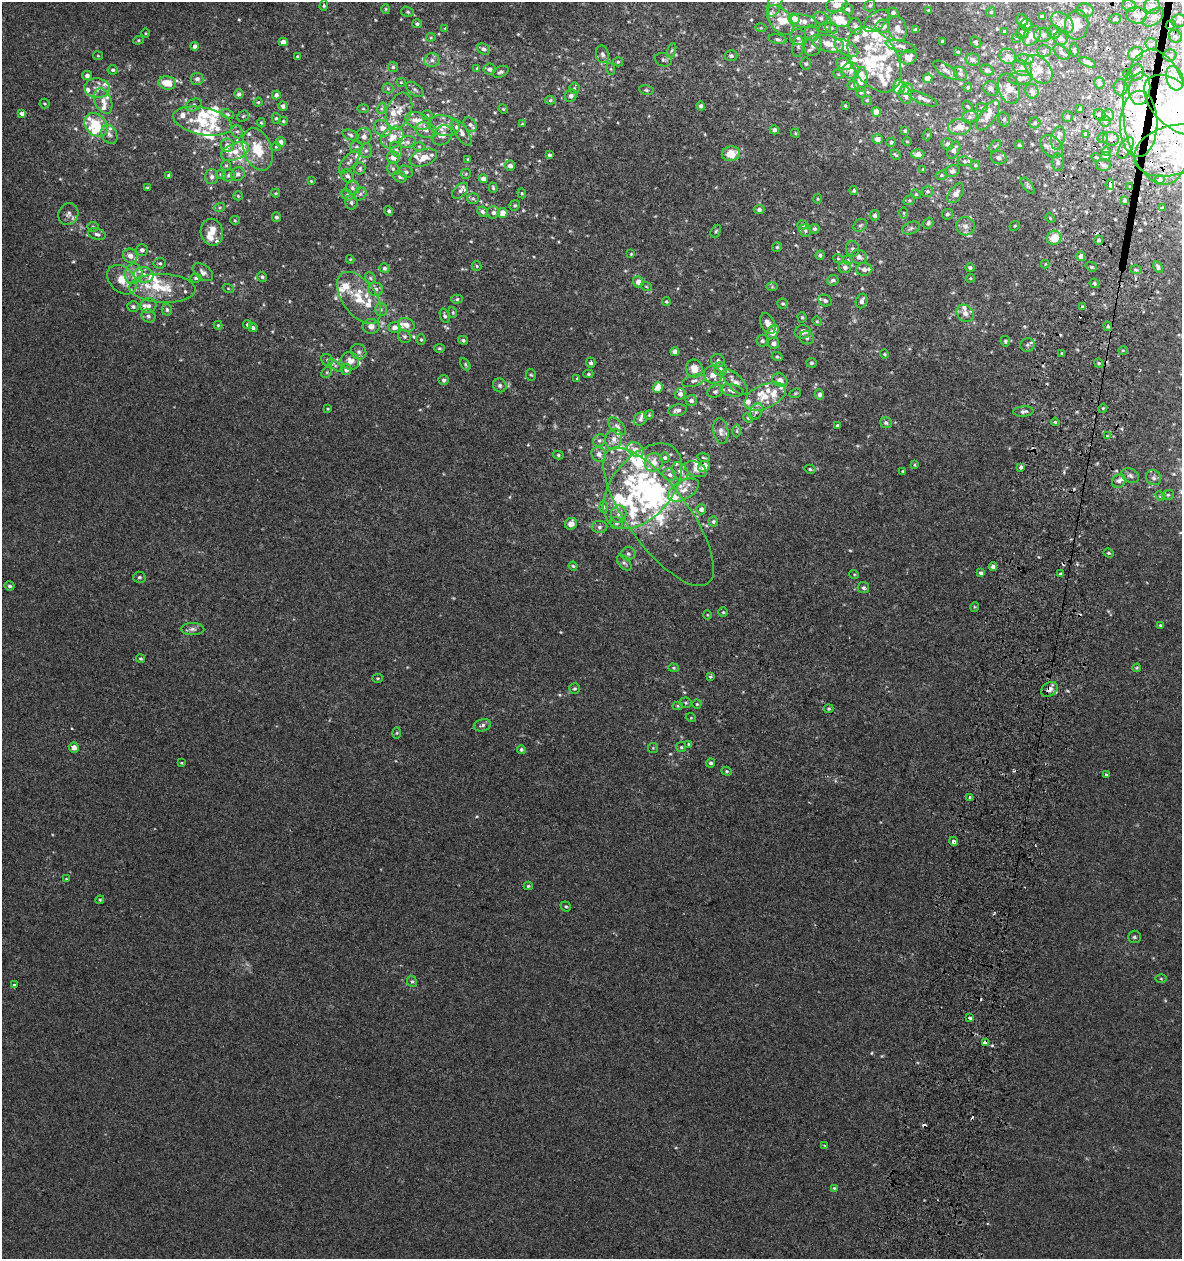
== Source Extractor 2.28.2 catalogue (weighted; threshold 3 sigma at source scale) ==
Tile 10 of 4 x 4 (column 2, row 3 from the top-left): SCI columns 1512-2691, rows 1300-2556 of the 5318 x 5112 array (HDU 1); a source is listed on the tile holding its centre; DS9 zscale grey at full resolution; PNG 1184 x 1261 px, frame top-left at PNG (2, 2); each listed source drawn as its Kron ellipse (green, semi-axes under 4 px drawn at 4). Shown black and unused: <1% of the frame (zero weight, under 2 of 3 exposures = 3% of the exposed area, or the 3 px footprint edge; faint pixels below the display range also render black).
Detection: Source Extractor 2.28.2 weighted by HDU 2 'WHT'; one run over the whole footprint, this tile lists its part. Background 0.00179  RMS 0.0054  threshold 0.0245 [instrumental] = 3 sigma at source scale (4.5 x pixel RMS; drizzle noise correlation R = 1.50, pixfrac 1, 0.0396/0.0396 arcsec/px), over >= 5 px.
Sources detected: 670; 1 too faint to see at this stretch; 5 inside a brighter object's white glare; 11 cosmic-ray / hot-pixel residue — neither listed nor drawn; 131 inside a brighter listed object's ellipse — not listed separately; of the other 522, all 500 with FLUX_AUTO >= 0.47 (the completeness limit of this list) listed and drawn (22 fainter detections not listed), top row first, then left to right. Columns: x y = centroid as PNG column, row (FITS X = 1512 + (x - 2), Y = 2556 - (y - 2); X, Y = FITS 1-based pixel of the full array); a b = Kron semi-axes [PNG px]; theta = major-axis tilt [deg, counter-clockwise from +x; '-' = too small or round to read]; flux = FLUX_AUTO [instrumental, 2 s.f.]
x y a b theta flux
775 2 15 6 76 3.2
837 5 11 7 13 5
870 5 6 5 - 0.95
324 6 5 4 - 0.74
1129 6 7 5 -23 1.4
1152 6 8 7 - 3.5
386 9 4 4 - 0.61
847 9 6 5 - 1.1
929 10 3 2 - 0.55
1085 10 8 7 - 2.2
408 12 6 5 - 0.98
991 12 5 4 - 0.68
893 13 5 5 - 1.4
1137 15 10 8 -12 3.9
1042 17 4 3 - 1.6
1154 17 12 7 39 3.2
821 18 7 6 - 1.2
794 19 5 5 - 6
840 19 10 8 -15 9.3
1115 19 6 5 - 1.1
780 20 17 10 -53 7.1
1022 20 6 5 - 1.4
803 21 14 6 -11 3.6
876 21 14 8 39 4.2
1179 21 7 6 - 1.6
1062 23 13 8 -38 3.9
417 24 5 4 - 0.94
1027 25 6 5 - 1.6
1077 25 15 11 82 7
1171 25 5 4 - 1
855 26 8 6 -66 2
883 26 7 6 - 3.3
825 27 6 5 - 1.2
445 28 4 4 - 0.52
761 28 5 3 - 0.52
831 28 6 5 - 1
897 29 13 9 -76 3.5
915 30 4 3 - 1.3
1004 31 4 3 - 0.56
1054 32 6 6 - 1.7
145 33 4 3 - 0.48
812 33 8 7 - 1.8
1022 33 6 6 - 1.8
1043 35 8 7 - 2.5
1032 36 11 7 51 6.5
1175 36 7 6 - 1.4
431 37 4 4 - 0.59
798 37 8 7 - 2.6
1017 38 5 4 - 0.75
1061 38 7 6 - 2.4
777 39 9 4 -9 1.2
138 40 5 4 - 0.68
942 41 3 2 - 0.47
283 42 4 4 - 3.8
976 42 6 4 -45 0.76
828 44 16 8 -11 6.5
1151 44 6 6 - 1.3
195 46 4 4 - 2.1
798 46 11 6 82 1.6
813 46 11 8 64 2.8
901 46 16 5 -13 2
846 48 13 7 -31 3.8
484 49 7 5 -29 1.8
672 50 8 3 71 0.92
1074 50 7 4 -88 0.9
1044 51 7 6 - 1.2
958 52 3 3 - 0.51
1061 52 9 6 -43 1.8
602 54 9 6 -76 1.8
1136 54 7 6 - 7.2
1170 55 6 6 - 1.5
98 56 5 4 - 0.56
297 56 3 2 - 0.5
731 56 6 5 - 1.4
1008 56 8 7 - 3.7
908 57 8 7 - 3.1
1025 59 9 5 -3 1.5
432 60 7 7 - 2.1
663 60 9 6 -20 1.3
874 60 35 23 -59 26
973 60 7 6 - 1.8
618 62 5 4 - 0.72
1087 62 9 4 -23 1.9
806 64 6 5 - 0.95
844 64 8 5 -21 7.4
393 67 5 5 - 0.92
477 68 3 3 - 0.66
1022 68 10 7 -27 2.9
490 69 6 5 - 1.9
611 69 6 4 -71 0.68
1039 69 16 11 -50 5.8
113 70 5 5 - 1.2
946 70 14 6 -34 2.3
987 70 7 5 -29 1.4
851 71 8 8 - 2.9
500 72 8 5 24 1.3
1137 72 8 7 - 3.3
838 74 5 4 - 0.57
960 74 7 6 - 1.4
1128 74 5 3 - 0.78
87 76 5 4 - 1.7
928 78 4 4 - 4.5
1021 78 12 6 6 3.4
1175 78 12 8 -72 6.2
197 79 6 6 - 2
861 80 12 6 83 8.9
401 82 5 4 - 0.63
167 83 9 6 -11 8.9
1099 83 6 5 - 1.4
853 85 5 5 - 1.3
899 87 7 6 - 8.6
968 87 4 4 - 0.69
1120 87 8 7 - 2
97 88 12 10 -4 4.2
388 88 5 5 - 0.74
574 88 5 5 - 0.91
1009 88 15 10 -70 5.8
415 89 10 5 -38 1.5
907 89 6 5 - 4.3
991 89 8 7 - 2.1
1140 89 16 10 84 9.1
646 90 7 5 -10 0.86
1032 91 7 6 - 2.7
861 92 5 5 - 0.79
239 94 5 4 - 1.8
276 95 4 4 - 1.9
906 95 9 6 -80 2.1
571 96 6 6 - 1.9
923 99 16 5 -23 2.2
550 100 5 4 - 0.94
867 100 5 4 - 0.57
103 101 13 8 -67 4
258 102 4 4 - 0.6
45 104 5 5 - 0.71
194 105 8 5 28 1.5
1175 105 37 21 -44 38
283 106 5 4 - 1.5
701 106 4 4 - 1.6
845 106 4 3 - 0.54
967 106 6 4 -45 0.78
382 108 6 4 71 0.82
982 108 5 5 - 0.74
363 109 5 3 - 0.49
503 109 5 4 - 0.58
1080 109 3 3 - 0.67
399 111 19 12 69 7.1
876 112 5 4 - 4.9
22 113 4 4 - 6.3
228 114 7 4 -27 0.92
427 115 5 5 - 0.83
988 115 17 7 57 5.2
1100 115 6 5 - 1.4
1108 115 6 5 - 3.3
243 116 6 5 - 0.83
970 117 8 6 20 1.8
1068 117 5 5 - 0.93
1158 117 68 34 -83 110
276 118 5 4 - 0.78
1004 119 7 5 -77 1.5
203 121 30 13 -12 18
283 121 4 4 - 0.64
418 121 13 8 -19 7.3
1105 121 5 5 - 1.2
261 123 5 3 - 0.55
1035 123 5 5 - 0.95
470 124 8 5 -50 1.5
522 124 4 3 - 0.49
1139 124 33 18 89 40
96 125 13 10 -48 18
444 126 15 10 -12 6.1
959 127 11 8 5 5.5
382 128 9 7 -40 3.6
426 130 11 7 -14 3.4
774 130 5 4 - 1.9
905 131 3 3 - 0.87
237 132 7 5 -65 1.3
462 132 15 6 -57 3.5
795 133 4 4 - 0.57
109 134 10 7 -61 2.3
1085 134 3 3 - 0.71
350 135 8 5 -20 1.1
442 135 11 9 46 3.7
927 135 5 3 - 0.51
364 136 8 7 - 2.3
392 137 12 9 43 5.3
1058 138 12 6 76 2.4
1103 138 6 5 - 0.96
877 139 5 4 - 2.5
1111 139 8 7 - 2.4
281 142 5 5 - 2.6
407 142 9 6 10 1.8
891 142 5 4 - 0.92
907 142 4 3 - 0.49
947 144 6 6 - 1.6
227 145 7 6 - 3.3
1019 145 4 3 - 0.93
419 146 6 4 -1 0.71
995 146 7 4 44 0.82
276 147 5 4 - 0.68
356 147 6 6 - 1.2
1052 147 13 9 -45 3.5
1126 148 12 6 58 2.4
258 149 22 14 -69 14
366 150 7 6 - 1.4
396 150 8 5 -61 1.5
954 150 9 6 62 2.6
1173 150 39 25 16 38
235 151 15 8 22 6
1106 151 4 4 - 0.76
731 154 9 7 10 10
918 154 6 5 - 3.3
549 155 4 3 - 0.84
895 155 5 3 - 0.62
393 157 6 6 - 4
1096 157 4 3 - 0.47
1105 157 5 4 - 1.3
423 158 14 8 19 6.5
999 158 8 6 -15 1.8
468 159 4 3 - 0.53
965 161 7 4 -7 0.99
349 162 14 6 51 2.6
1058 162 9 6 -85 1.5
226 165 5 5 - 0.81
975 165 4 4 - 0.68
1103 165 7 6 - 1.5
510 166 5 5 - 2.8
360 169 6 5 - 1.1
393 169 6 5 - 1
923 170 4 4 - 0.92
952 171 7 6 - 1.7
406 172 7 6 - 1.3
238 174 7 6 - 1.9
466 174 5 5 - 0.67
169 175 3 3 - 1
221 175 5 3 - 0.58
228 175 6 6 - 1.3
941 175 6 4 23 0.73
348 176 7 5 -54 1.6
212 177 7 6 - 1.9
400 177 7 5 -28 1.3
483 179 4 4 - 2.7
1160 179 5 4 - 1.5
311 181 3 3 - 0.51
1110 185 5 4 - 9.9
1028 186 9 4 -54 1.1
147 187 3 3 - 0.51
1130 187 4 4 - 0.56
352 188 7 7 - 1.6
493 188 5 4 - 0.78
854 190 4 4 - 0.99
460 191 10 6 45 1.8
927 191 6 5 - 0.91
276 193 4 4 - 0.62
522 193 5 4 - 0.59
956 193 11 6 54 3.2
360 194 7 5 46 1.2
916 194 5 4 - 0.61
347 195 6 5 - 0.94
238 196 5 4 - 0.62
473 198 6 5 - 1
818 199 5 3 - 0.58
909 200 6 4 19 0.85
1124 200 4 4 - 0.89
351 202 7 6 - 1.4
515 205 5 5 - 0.97
220 207 5 3 - 0.66
1162 208 4 2 - 0.5
759 209 5 4 - 1.3
389 211 5 4 - 1.1
482 212 5 5 - 1.4
493 212 6 6 - 2
503 213 5 5 - 4.8
904 213 5 4 - 0.71
68 214 11 9 61 2.6
947 214 5 5 - 1.2
875 215 5 5 - 1.5
276 217 5 4 - 1.2
1050 218 5 4 - 0.57
235 220 5 4 - 0.58
928 223 5 5 - 1.3
803 225 5 4 - 0.88
860 225 7 6 - 1.3
965 226 9 9 - 2.5
1015 226 5 4 - 0.65
93 227 5 5 - 0.8
911 228 9 6 22 1.4
815 229 5 5 - 1.3
716 231 7 4 59 0.82
805 231 6 5 - 1.1
212 232 13 11 -79 5.7
97 234 9 5 -15 1.5
1054 238 7 7 - 9.6
1099 240 5 4 - 1.4
777 247 5 5 - 0.77
853 249 8 6 -86 1.4
142 250 6 5 - 2
631 254 4 3 - 0.48
820 255 4 4 - 1.6
130 256 7 6 - 3.4
1081 256 5 4 - 2.9
859 257 8 7 - 2.3
838 258 5 4 - 0.62
350 259 4 4 - 0.48
848 260 5 4 - 0.66
160 263 6 5 - 1.1
1045 264 4 4 - 0.57
477 266 5 4 - 0.65
845 267 6 6 - 2.3
1091 267 6 4 -20 0.87
1158 267 6 4 -62 1.3
384 268 5 4 - 1.2
970 268 4 4 - 1.1
864 269 8 6 1 2.1
1136 270 6 3 -2 0.78
203 272 12 7 -38 2.2
133 274 10 9 - 5.1
144 275 10 7 -14 3.6
262 277 5 4 - 1
196 278 6 4 -2 0.96
370 278 6 5 - 0.87
970 278 5 4 - 0.62
122 280 17 12 -45 8.7
833 280 6 5 - 1.5
638 282 5 5 - 3.8
1094 283 5 4 - 1
646 286 5 3 - 0.53
772 287 6 4 0 0.67
162 288 33 14 -2 16
228 288 5 3 - 0.56
376 289 7 6 - 1.9
359 298 29 16 -54 17
457 299 6 4 1 0.97
825 300 7 5 -25 1.4
862 301 7 5 71 2.3
666 302 4 4 - 0.75
783 303 5 5 - 0.86
148 306 8 7 - 2.3
133 307 6 5 - 1.2
1083 307 3 3 - 1
167 310 6 5 - 1.1
381 310 6 5 - 1.1
453 312 5 4 - 0.79
965 313 9 8 - 3.1
148 316 7 6 - 1.5
445 316 7 4 -71 1.1
802 317 5 4 - 0.74
817 321 5 4 - 0.63
768 323 11 7 -64 3.5
218 325 4 4 - 0.62
247 325 4 4 - 0.8
406 325 8 7 - 4.2
371 326 8 7 - 2.9
1108 326 5 4 - 0.78
394 327 6 5 - 2.7
253 328 4 4 - 1.2
773 332 8 5 59 5.7
803 332 8 6 13 3.3
404 336 7 6 - 1.2
807 338 7 6 - 1.4
421 340 5 4 - 0.72
463 340 5 4 - 1
762 341 6 6 - 1.2
1005 341 5 5 - 0.88
773 343 5 5 - 2.6
1027 345 7 6 - 1.4
439 348 5 4 - 0.75
1123 350 5 3 - 0.57
359 352 8 7 - 1.7
675 352 4 4 - 2.8
1062 353 3 3 - 0.58
884 354 4 4 - 0.6
777 357 5 4 - 0.77
327 360 6 5 - 1
350 361 9 8 - 3.9
718 361 7 6 - 1.6
591 363 5 4 - 1.3
811 363 5 5 - 0.98
1099 363 5 4 - 0.75
465 364 7 4 -62 0.79
335 366 8 4 -37 1.2
694 368 9 8 - 5.4
720 369 7 6 - 1.9
346 370 5 5 - 2.3
327 372 6 4 46 0.8
588 374 5 4 - 0.85
531 375 5 5 - 0.79
713 375 9 8 - 3.8
577 378 4 3 - 0.54
444 380 5 5 - 1.4
780 380 8 6 -27 3.2
694 381 12 5 17 2
735 382 16 7 -46 4.4
500 385 7 6 - 1.3
658 388 5 5 - 6.1
732 390 12 6 -11 2.4
715 392 8 6 19 1.2
795 393 6 4 22 0.7
680 394 5 5 - 2.3
820 394 5 4 - 1.8
765 396 22 12 23 9
691 400 5 5 - 1.9
1103 408 4 3 - 0.62
328 409 4 3 - 0.48
677 410 9 5 13 1.9
756 412 9 6 63 1.7
1023 412 10 5 4 1.6
649 415 5 4 - 0.57
748 418 6 3 -45 0.52
640 419 7 6 - 1.7
1055 422 4 3 - 0.57
886 423 6 5 - 1.4
617 426 11 6 -46 1.9
837 426 4 4 - 1.1
721 431 13 7 -81 2.6
737 431 6 4 -89 0.86
1107 436 4 4 - 0.52
614 439 10 8 79 3.6
599 440 7 5 39 1.1
636 450 9 6 -35 3.6
599 454 8 7 - 2.7
558 455 5 4 - 0.91
704 457 6 3 -11 0.61
665 458 5 5 - 1.1
654 462 9 9 - 5.8
914 465 4 4 - 0.63
704 466 6 5 - 6.1
1021 467 3 3 - 4.2
696 469 11 7 -23 2.8
810 469 5 4 - 0.87
680 471 10 7 -56 2.8
903 471 4 3 - 0.57
670 475 7 6 - 1.7
1130 476 9 6 -25 1.7
1154 478 8 7 - 1.7
1119 481 7 6 - 2.2
643 486 50 30 50 63
683 490 17 9 29 5.5
1168 495 6 5 - 0.95
1160 496 5 4 - 0.57
603 507 6 4 -88 0.84
701 509 5 5 - 2.3
619 514 8 7 - 2.3
659 517 83 30 -54 50
713 522 5 5 - 1.1
616 523 6 6 - 1.4
571 524 6 5 - 4.7
600 527 8 6 1 1.4
1109 553 5 4 - 0.74
628 554 7 6 - 1.6
624 563 9 5 -50 1.4
573 566 4 4 - 0.73
993 567 4 4 - 2.3
981 573 4 4 - 1.3
854 574 5 3 - 0.47
1060 574 4 3 - 0.72
139 577 6 5 - 1.1
10 586 5 4 - 1.1
863 588 6 5 - 1.2
974 607 5 3 - 0.5
723 612 4 4 - 0.7
707 615 4 4 - 0.48
1160 625 4 3 - 0.6
192 629 12 6 0 2.1
140 659 4 4 - 0.79
673 668 5 4 - 0.64
1137 668 4 3 - 0.54
710 676 3 3 - 2.1
377 678 5 4 - 0.61
575 688 5 5 - 0.96
1049 689 9 6 35 3.1
686 703 6 5 - 0.82
697 704 4 4 - 0.62
678 706 5 4 - 0.56
829 709 5 4 - 0.71
691 718 5 3 - 0.48
482 725 9 6 13 1.6
397 733 6 4 88 0.62
688 744 4 4 - 0.58
74 747 5 5 - 3.9
681 747 5 5 - 0.78
653 748 5 5 - 0.62
521 750 4 4 - 1.1
181 763 4 3 - 0.5
711 763 4 4 - 1.3
727 771 5 4 - 0.74
1107 775 4 3 - 1.8
970 797 3 3 - 1.4
954 841 4 3 - 3.3
66 879 4 3 - 0.48
528 886 4 4 - 0.65
100 900 4 4 - 0.59
566 906 5 4 - 0.82
1134 937 6 6 - 1.2
1161 978 5 3 - 0.58
412 981 6 4 -65 0.81
14 985 4 3 - 2.5
970 1018 4 3 - 1.7
985 1043 4 3 - 16
825 1145 4 3 - 0.66
834 1188 4 4 - 0.6
Overlapping masked pixels (flux is a lower limit): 11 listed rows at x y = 1171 25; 1175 105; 1108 115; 1158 117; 1139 124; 1173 150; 1110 185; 1130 187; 1108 326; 1049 689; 985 1043
Isophote crosses this tile's border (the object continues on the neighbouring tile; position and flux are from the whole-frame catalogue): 3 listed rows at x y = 775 2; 1175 105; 1173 150